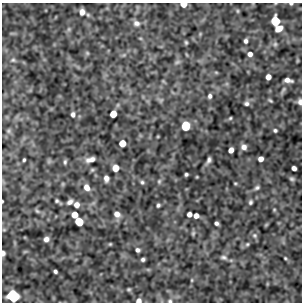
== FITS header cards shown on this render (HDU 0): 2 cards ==
NAXIS1  =                  300
NAXIS2  =                  300

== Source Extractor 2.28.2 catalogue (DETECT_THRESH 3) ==
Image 300 x 300 px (HDU 0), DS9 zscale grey, 1 PNG px = 1 image px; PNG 304 x 304 px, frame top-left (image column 1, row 300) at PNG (2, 3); no overlay
Background -0.00525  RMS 0.37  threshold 1.12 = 3 sigma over >= 5 px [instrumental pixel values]
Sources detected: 81; all 81 listed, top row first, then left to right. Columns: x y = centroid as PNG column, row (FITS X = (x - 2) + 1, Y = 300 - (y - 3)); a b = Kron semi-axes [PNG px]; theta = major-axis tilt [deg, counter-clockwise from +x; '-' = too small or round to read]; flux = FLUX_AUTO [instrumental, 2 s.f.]
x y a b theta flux
183 4 5 4 - 270
291 4 5 3 - 35
237 11 6 4 -89 27
82 12 7 6 - 150
275 21 7 6 - 780
136 23 10 7 -22 110
279 29 7 5 29 230
246 41 4 3 - 63
186 42 5 4 - 35
275 44 7 6 - 54
87 53 7 4 -45 33
250 54 5 5 - 110
13 60 7 6 - 60
177 62 8 5 27 55
216 72 6 4 -1 26
268 77 5 5 - 160
288 80 8 4 -11 120
163 81 6 4 -71 27
283 90 12 5 62 61
210 96 4 4 - 63
161 100 6 5 - 40
270 100 5 3 - 33
300 102 6 5 - 93
246 103 6 6 - 64
73 114 5 4 - 69
113 114 5 5 - 330
230 118 4 3 - 28
186 126 7 6 - 480
275 130 4 3 - 42
9 131 7 6 - 50
122 143 5 5 - 290
244 147 5 5 - 110
231 150 5 4 - 150
90 159 9 4 15 130
261 159 5 4 - 140
24 160 3 3 - 34
209 160 7 3 62 71
65 162 6 4 88 42
115 168 5 5 - 290
294 168 4 4 - 97
92 170 5 5 - 32
186 174 3 3 - 41
197 177 5 3 - 19
106 179 6 4 -88 100
292 179 6 5 - 45
159 181 7 5 70 42
142 182 5 5 - 44
235 183 4 3 - 22
87 187 7 6 - 160
257 188 6 5 - 51
2 201 3 2 - 19
57 201 4 3 - 35
70 202 6 4 38 86
250 202 4 3 - 43
77 205 5 5 - 130
158 205 4 3 - 44
274 210 4 4 - 23
37 211 7 4 -44 39
117 214 7 6 - 130
189 214 4 4 - 100
75 215 5 5 - 270
196 216 5 4 - 130
79 222 6 5 - 580
216 223 4 4 - 61
4 230 5 3 - 22
193 233 7 5 70 36
255 235 7 6 - 57
46 239 5 5 - 95
110 244 4 3 - 25
247 244 6 4 44 33
138 250 4 4 - 64
3 253 5 3 - 99
224 257 8 5 -7 62
285 258 3 3 - 23
143 259 4 3 - 48
55 271 4 3 - 53
192 280 5 3 - 23
129 289 4 3 - 32
13 296 8 7 - 1700
139 301 6 5 - 110
170 301 5 5 - 44
At the frame edge (FLAGS 8, measured only in part): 8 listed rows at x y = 183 4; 291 4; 300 102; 2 201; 3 253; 13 296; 139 301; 170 301